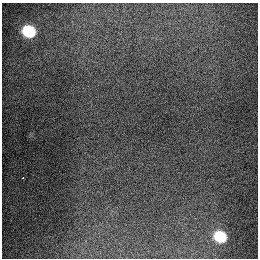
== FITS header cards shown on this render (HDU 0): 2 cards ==
NAXIS1  =                  256
NAXIS2  =                  256

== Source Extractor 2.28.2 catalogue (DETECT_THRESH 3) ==
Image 256 x 256 px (HDU 0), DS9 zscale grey, 1 PNG px = 1 image px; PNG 260 x 260 px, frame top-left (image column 1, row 256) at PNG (2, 3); no overlay
Background 1290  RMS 27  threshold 80.3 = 3 sigma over >= 5 px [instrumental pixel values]
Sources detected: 3; all 3 listed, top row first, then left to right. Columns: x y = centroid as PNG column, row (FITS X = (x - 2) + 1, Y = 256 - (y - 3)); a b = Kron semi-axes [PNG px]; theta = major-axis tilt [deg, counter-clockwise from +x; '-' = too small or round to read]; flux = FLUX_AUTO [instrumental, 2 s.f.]
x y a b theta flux
29 31 10 9 - 88000
22 178 3 3 - 5900
220 236 11 10 - 69000